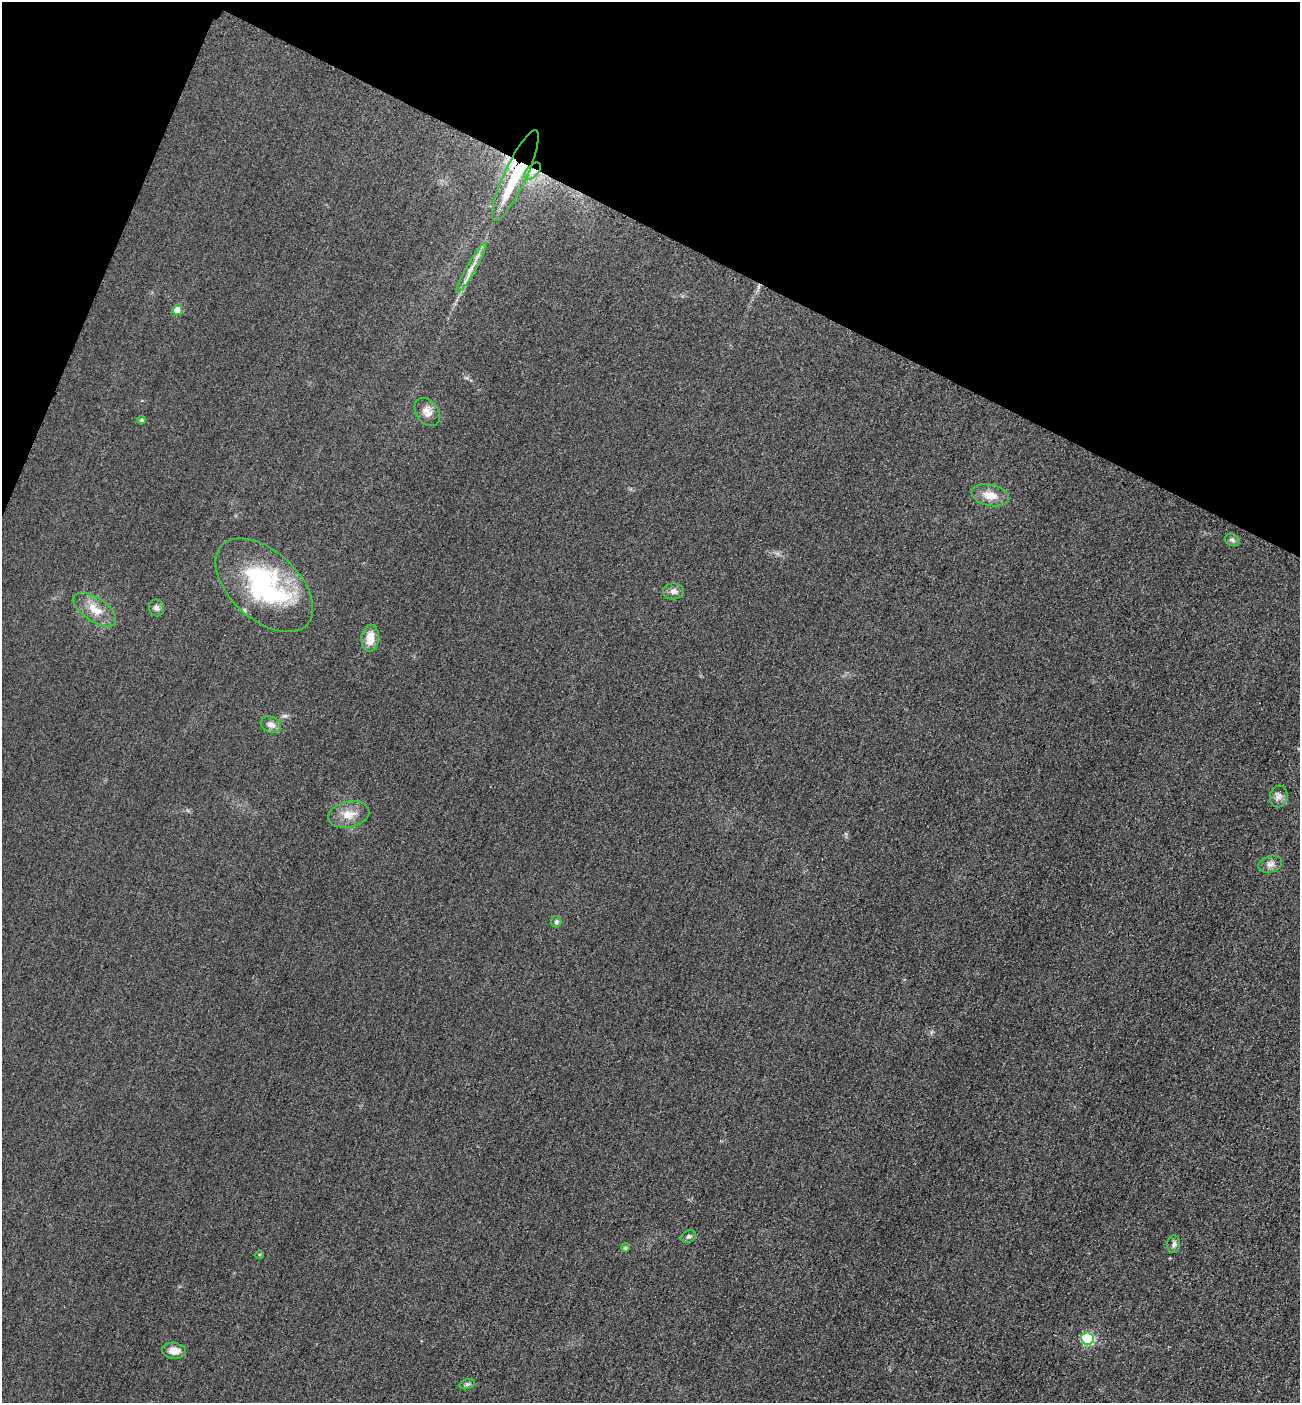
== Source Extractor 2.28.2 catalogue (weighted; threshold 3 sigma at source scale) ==
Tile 2 of 4 x 4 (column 2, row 1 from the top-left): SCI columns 1603-2900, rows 4229-5629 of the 5667 x 5654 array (HDU 1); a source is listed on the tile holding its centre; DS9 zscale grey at full resolution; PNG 1302 x 1405 px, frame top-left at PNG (2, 2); each listed source drawn as its Kron ellipse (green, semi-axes under 4 px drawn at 4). Shown black and unused: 20% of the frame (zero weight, under 3 of 4 exposures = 3% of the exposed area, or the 3 px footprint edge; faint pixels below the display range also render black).
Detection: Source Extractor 2.28.2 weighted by HDU 2 'WHT'; one run over the whole footprint, this tile lists its part. Background 0.0571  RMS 0.017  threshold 0.0754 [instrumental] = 3 sigma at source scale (4.5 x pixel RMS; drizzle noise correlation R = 1.50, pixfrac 1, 0.05/0.05 arcsec/px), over >= 5 px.
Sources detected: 26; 1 inside a brighter listed object's ellipse — not listed separately; the other 25 listed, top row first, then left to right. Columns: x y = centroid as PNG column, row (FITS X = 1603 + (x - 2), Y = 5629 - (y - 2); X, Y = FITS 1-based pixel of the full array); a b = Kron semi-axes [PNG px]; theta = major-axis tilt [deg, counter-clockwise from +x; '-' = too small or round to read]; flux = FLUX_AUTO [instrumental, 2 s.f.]
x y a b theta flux
533 171 10 5 48 10
515 176 49 11 65 120
472 267 29 4 60 17
177 310 5 5 - 29
427 412 15 11 -53 13
141 420 4 4 - 2.4
990 495 19 10 -11 22
1232 540 8 6 -24 4.3
264 585 58 34 -43 250
673 591 10 8 5 7.5
156 608 8 7 - 5.5
95 609 24 12 -34 27
370 638 13 8 85 24
271 725 10 8 -25 9.9
1279 796 11 8 79 7.9
349 814 21 13 12 23
1270 864 12 8 16 8.3
556 922 6 5 - 4
689 1236 8 5 29 3.7
1174 1244 9 6 82 5.1
625 1248 4 4 - 3.2
259 1255 4 4 - 1.7
1087 1338 6 6 - 150
174 1351 12 8 -10 17
467 1384 8 5 15 3.2
Overlapping masked pixels (flux is a lower limit): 2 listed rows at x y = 533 171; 515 176